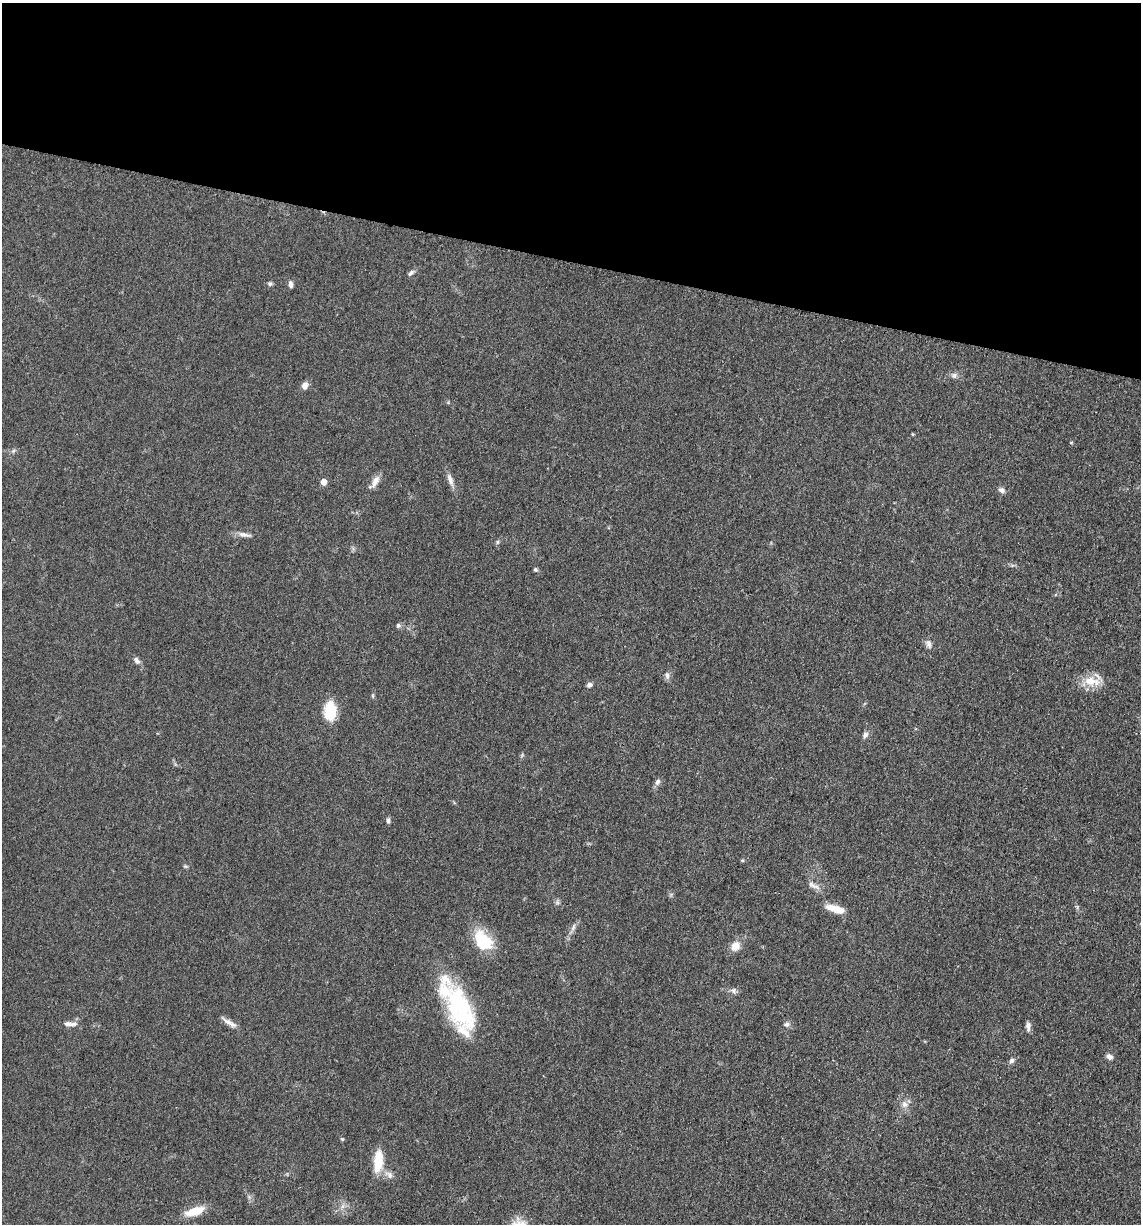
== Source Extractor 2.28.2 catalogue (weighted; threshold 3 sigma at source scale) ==
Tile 2 of 4 x 4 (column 2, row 1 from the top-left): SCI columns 1386-2524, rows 3686-4907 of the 4980 x 4922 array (HDU 1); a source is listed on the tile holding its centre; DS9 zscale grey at full resolution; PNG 1143 x 1226 px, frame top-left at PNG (2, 3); no overlay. Shown black and unused: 21% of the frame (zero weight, under 3 of 5 exposures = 4% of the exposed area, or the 3 px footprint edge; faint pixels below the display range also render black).
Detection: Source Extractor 2.28.2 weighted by HDU 2 'WHT'; one run over the whole footprint, this tile lists its part. Background 0.0565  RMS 0.0059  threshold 0.0265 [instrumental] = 3 sigma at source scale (4.5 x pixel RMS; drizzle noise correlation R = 1.50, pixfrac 1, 0.05/0.05 arcsec/px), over >= 5 px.
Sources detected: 46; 2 inside a brighter listed object's ellipse — not listed separately; the other 44 listed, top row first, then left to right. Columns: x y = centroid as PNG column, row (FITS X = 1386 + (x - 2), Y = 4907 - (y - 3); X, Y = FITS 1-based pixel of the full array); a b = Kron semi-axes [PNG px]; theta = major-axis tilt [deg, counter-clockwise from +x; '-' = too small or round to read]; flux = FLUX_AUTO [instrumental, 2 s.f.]
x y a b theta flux
411 273 11 5 44 1.6
270 284 6 6 - 1.3
291 284 8 5 -86 2.2
954 375 8 7 - 1.9
305 385 8 7 - 3.4
13 451 6 5 - 1.1
450 480 17 6 -69 3.7
375 481 18 8 61 4.2
324 482 5 5 - 5.8
1001 490 9 6 -29 2.1
244 535 20 6 -10 3.1
497 542 6 4 89 0.9
535 570 6 5 - 0.98
398 625 7 6 - 1.3
929 644 13 7 -76 2.4
137 660 10 6 -51 2.1
667 676 10 5 -84 1.9
1092 681 25 11 -7 11
589 685 7 6 - 1.8
373 696 6 4 -71 0.74
330 710 17 10 -89 24
865 735 9 7 49 2.2
657 782 9 6 68 2.2
388 821 6 4 -87 1.5
185 866 6 5 - 0.85
813 885 18 6 -27 3.6
557 902 7 4 -72 1.1
835 909 20 7 -17 11
573 927 12 5 67 2.2
483 941 23 16 -51 24
735 946 9 8 - 6.9
734 991 8 6 -59 1.8
460 1008 68 25 -64 67
229 1022 19 6 -33 3.9
73 1024 12 6 10 2.7
786 1024 9 6 6 1.8
1028 1026 12 6 -88 2.4
1110 1057 8 6 -38 2.4
1012 1060 7 6 - 1.6
905 1104 10 9 - 3.5
342 1139 5 5 - 0.71
378 1161 24 10 85 15
389 1175 13 8 -37 3.4
195 1211 24 9 18 11